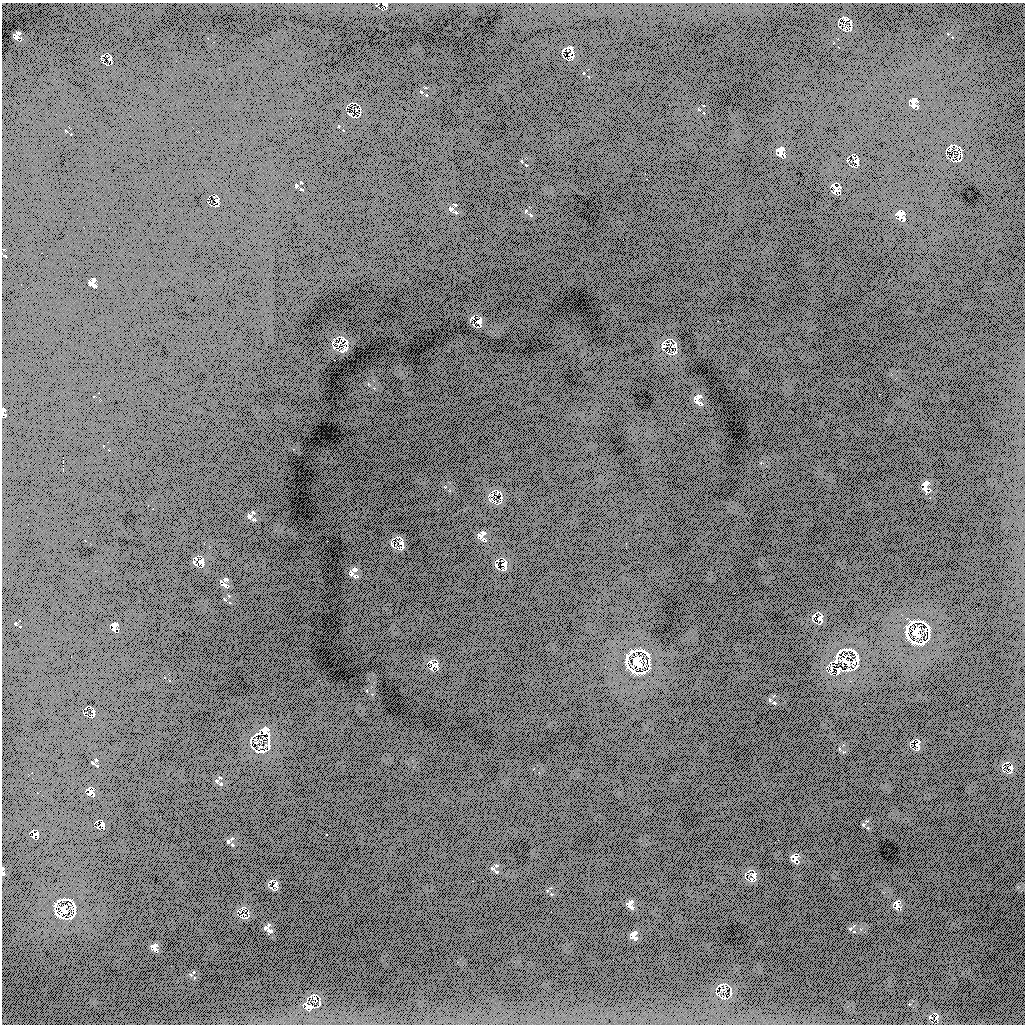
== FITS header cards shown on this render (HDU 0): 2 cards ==
NAXIS1  =                 1023
NAXIS2  =                 1022

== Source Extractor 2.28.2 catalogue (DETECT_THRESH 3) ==
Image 1023 x 1022 px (HDU 0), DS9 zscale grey, 1 PNG px = 1 image px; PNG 1027 x 1026 px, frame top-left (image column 1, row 1022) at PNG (2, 3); no overlay
Background 553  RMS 230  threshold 684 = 3 sigma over >= 5 px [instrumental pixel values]
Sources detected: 34; all 34 listed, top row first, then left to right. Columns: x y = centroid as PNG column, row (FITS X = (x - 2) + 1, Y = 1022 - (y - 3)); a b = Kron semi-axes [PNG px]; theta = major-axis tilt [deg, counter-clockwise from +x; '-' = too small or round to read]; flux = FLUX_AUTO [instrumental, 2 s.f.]
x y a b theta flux
571 53 9 3 43 23000
109 59 6 3 58 18000
914 100 10 6 35 35000
913 105 10 6 -57 40000
782 148 7 4 -19 19000
835 187 12 5 -50 46000
217 200 7 7 - 33000
901 213 9 7 -1 46000
478 323 11 3 -29 27000
674 345 10 6 38 37000
344 350 12 3 28 25000
3 410 5 3 - 14000
927 483 6 3 -19 19000
401 543 8 7 - 42000
200 562 7 4 -71 37000
115 624 7 5 -16 32000
917 632 23 16 -87 210000
846 661 22 8 -43 150000
431 662 9 3 -44 23000
637 662 25 18 -71 280000
854 662 6 3 -72 24000
432 666 13 3 63 25000
266 729 6 4 -19 22000
264 732 6 4 -88 30000
256 742 6 3 0 18000
261 747 5 3 - 12000
90 793 8 5 76 41000
101 824 10 4 64 26000
34 835 10 4 68 28000
794 859 11 6 76 40000
753 875 9 6 -71 44000
897 905 11 3 84 27000
64 909 20 15 -71 210000
155 945 6 4 71 22000
At the frame edge (FLAGS 8, measured only in part): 1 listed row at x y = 3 410